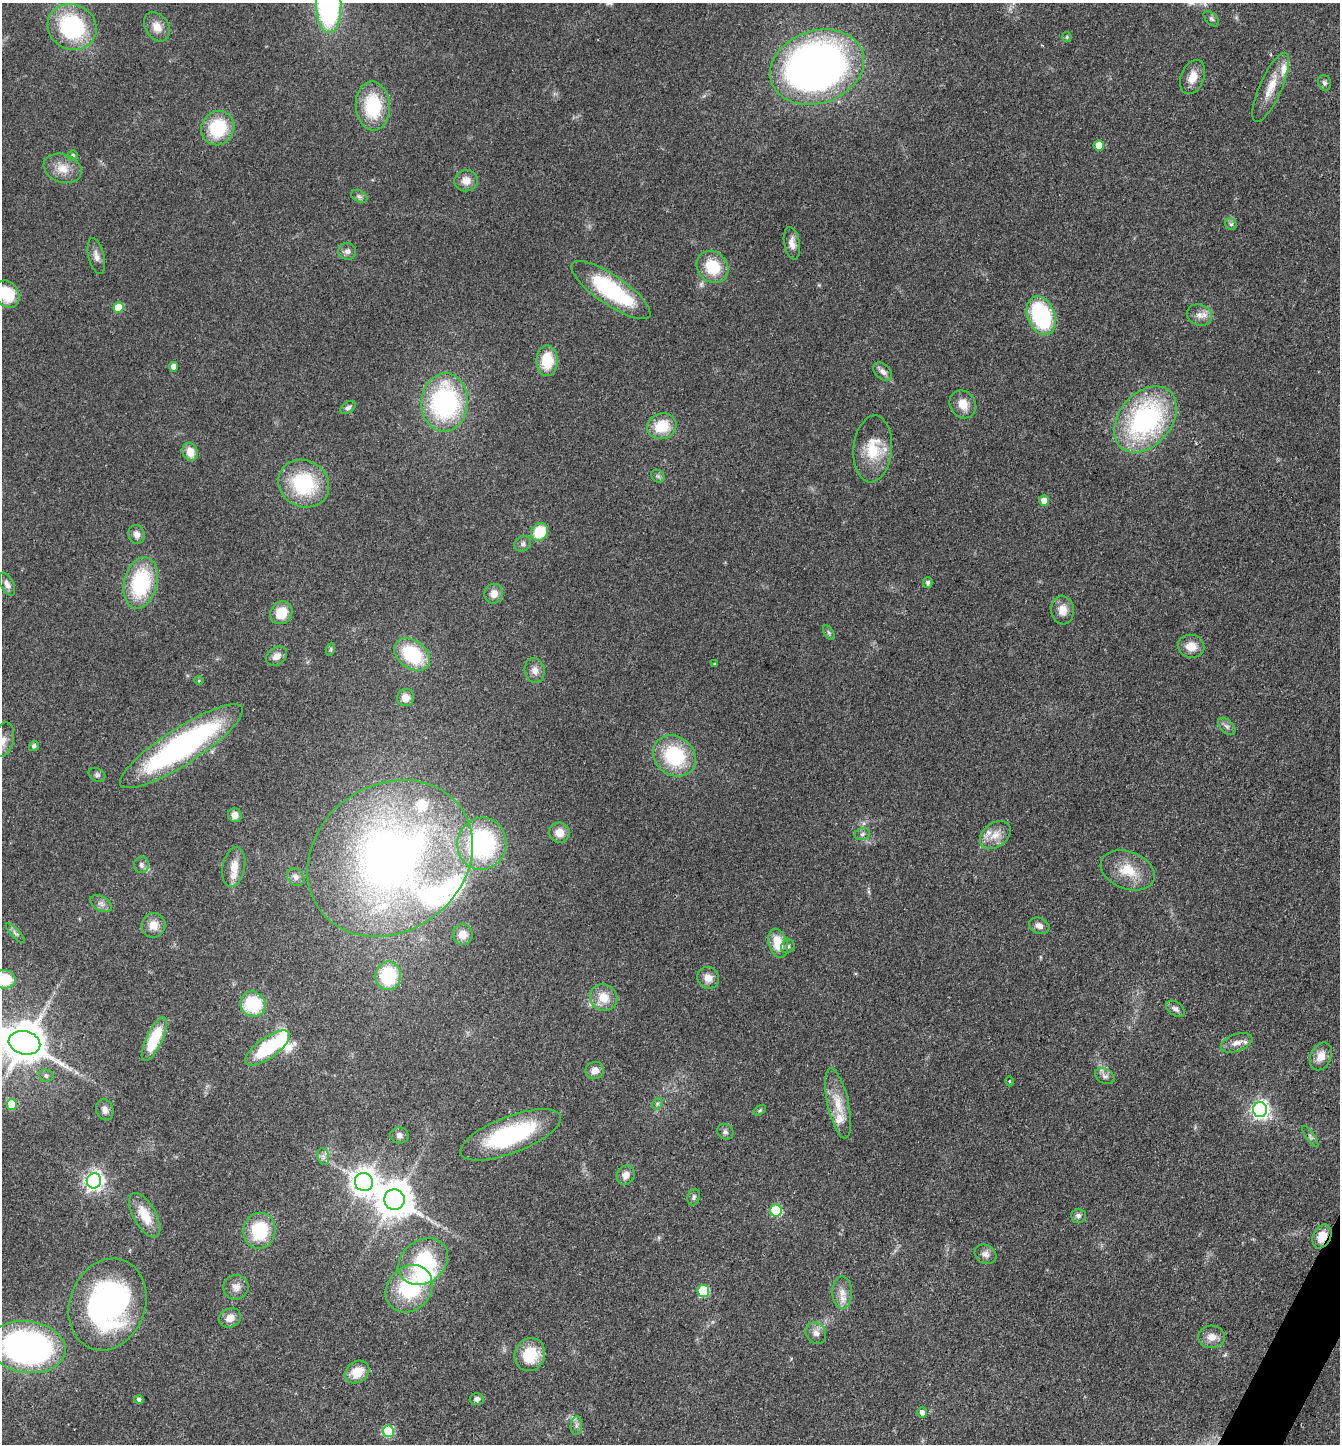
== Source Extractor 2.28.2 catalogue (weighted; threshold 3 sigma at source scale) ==
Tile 6 of 4 x 4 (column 2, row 2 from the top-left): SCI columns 1624-2961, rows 2889-4330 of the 5784 x 5775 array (HDU 1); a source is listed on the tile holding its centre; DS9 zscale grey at full resolution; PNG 1342 x 1446 px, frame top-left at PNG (2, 3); each listed source drawn as its Kron ellipse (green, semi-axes under 4 px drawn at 4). Shown black and unused: <1% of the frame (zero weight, under 3 of 4 exposures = <1% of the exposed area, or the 3 px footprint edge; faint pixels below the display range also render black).
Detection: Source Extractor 2.28.2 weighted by HDU 2 'WHT'; one run over the whole footprint, this tile lists its part. Background 0.0999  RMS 0.006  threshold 0.027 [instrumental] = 3 sigma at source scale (4.5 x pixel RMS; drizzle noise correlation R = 1.50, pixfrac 1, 0.05/0.05 arcsec/px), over >= 5 px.
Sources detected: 143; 2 inside a brighter object's white glare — neither listed nor drawn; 7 inside a brighter listed object's ellipse — not listed separately; the other 134 listed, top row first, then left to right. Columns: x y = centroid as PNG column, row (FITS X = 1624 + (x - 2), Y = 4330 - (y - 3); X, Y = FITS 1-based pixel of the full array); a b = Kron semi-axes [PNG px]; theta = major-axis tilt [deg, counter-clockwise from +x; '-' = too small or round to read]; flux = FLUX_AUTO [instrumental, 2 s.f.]
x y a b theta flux
329 5 28 12 -89 150
1211 19 9 5 -44 1.5
72 27 25 22 -28 62
157 27 16 11 -56 6.8
1067 37 5 4 - 0.68
817 67 48 36 19 400
1193 77 18 11 68 7.3
1324 83 8 6 -72 1.7
1271 87 37 11 66 12
373 106 24 17 -86 33
218 128 17 16 - 31
1099 145 5 5 - 8.6
73 156 5 5 - 1.4
63 168 19 14 -19 8.7
466 181 12 10 6 5.9
359 196 9 5 -29 1.5
1231 224 6 5 - 1.3
792 243 16 8 -79 4.7
347 251 9 8 - 2.8
96 256 18 8 -76 3.8
712 267 17 14 -46 22
611 290 47 14 -34 62
7 294 14 11 -59 22
119 308 5 5 - 20
1199 315 13 10 -20 4.8
1041 316 20 13 -67 63
547 361 15 10 -90 18
174 367 4 4 - 3.9
883 372 11 7 -43 3
445 402 29 23 86 95
963 404 14 12 -57 8.1
348 407 8 5 35 1.9
1145 419 37 26 50 110
662 426 15 12 18 17
873 449 33 19 85 21
190 452 9 7 -70 7.7
658 476 7 5 -44 1.3
304 484 26 23 -29 46
1044 501 5 5 - 7.1
540 532 9 8 - 21
137 534 9 8 - 3.7
523 544 9 7 37 1.9
141 583 26 16 76 51
928 583 5 4 - 1.6
7 584 12 6 -63 3
494 594 10 9 - 5.3
1063 610 14 11 -85 6.8
281 613 12 10 53 13
829 633 8 4 -59 1.3
1191 646 13 11 -13 7.5
331 649 6 4 72 0.93
412 654 20 14 -36 38
276 656 11 8 35 4.3
715 664 3 3 - 0.69
535 670 12 10 -77 4.3
199 681 5 3 - 0.6
406 697 8 8 - 5.8
1227 726 10 6 -44 2.2
4 739 17 10 75 5.4
34 746 5 4 - 1.6
181 746 72 18 33 150
674 756 23 19 -37 41
97 775 9 6 -28 1.5
235 815 7 6 - 4.7
559 833 10 10 - 7.2
862 834 8 6 18 1.6
995 835 17 12 37 7.7
482 844 26 24 80 86
390 858 87 73 36 390
141 865 8 7 - 2.2
234 867 20 11 78 7.9
1128 870 28 18 -21 16
296 877 10 7 -46 2.4
101 904 12 7 -29 2.8
153 925 12 12 - 6.6
1039 926 10 8 -20 3.4
15 933 13 4 -46 1.8
463 935 10 10 - 5.9
778 943 15 9 -73 13
788 946 7 6 - 1.6
388 976 14 12 89 38
708 978 11 10 - 5.8
4 979 11 9 -5 22
604 998 14 13 - 10
253 1004 13 12 - 33
1175 1009 10 6 -35 2.4
154 1039 24 8 65 27
24 1043 16 11 -15 2300
1237 1043 16 8 19 4.7
268 1048 26 10 36 46
1321 1056 14 10 65 6.4
595 1070 9 8 - 4.4
46 1076 7 6 - 1.9
1105 1076 10 7 -30 2.6
1009 1081 5 3 - 0.54
838 1103 36 10 -77 13
12 1104 5 5 - 19
657 1104 6 4 46 1.2
105 1110 10 8 -72 3.2
760 1110 7 4 31 0.93
1260 1110 7 7 - 240
725 1132 8 7 - 1.9
399 1135 9 8 - 2.7
511 1135 53 18 21 68
1310 1136 12 3 -55 1.5
323 1156 8 6 -79 2
626 1175 10 8 60 4.6
94 1181 7 7 - 300
364 1182 9 9 - 640
694 1197 8 6 73 1.7
394 1200 10 10 - 1400
776 1211 6 5 - 38
145 1215 25 11 -60 14
1078 1216 7 7 - 2
259 1231 18 16 80 30
1322 1236 12 8 64 8.4
985 1254 11 9 -29 3.4
423 1262 26 21 37 42
236 1287 12 12 - 4.4
409 1289 25 21 46 45
703 1291 6 5 - 39
842 1293 16 10 -88 6
107 1304 47 38 70 160
230 1318 11 9 25 5.5
816 1333 11 9 -55 3.6
1212 1337 13 11 4 5.7
27 1347 39 26 -7 180
530 1355 17 15 67 21
357 1372 13 10 35 12
139 1399 4 4 - 1.7
477 1399 7 6 - 2.4
922 1413 5 4 - 2.9
576 1426 9 6 84 2
388 1431 6 5 - 36
Overlapping masked pixels (flux is a lower limit): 1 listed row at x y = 1322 1236
Isophote crosses this tile's border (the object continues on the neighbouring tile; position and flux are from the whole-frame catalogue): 5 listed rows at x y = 329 5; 7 294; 4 739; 4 979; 24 1043